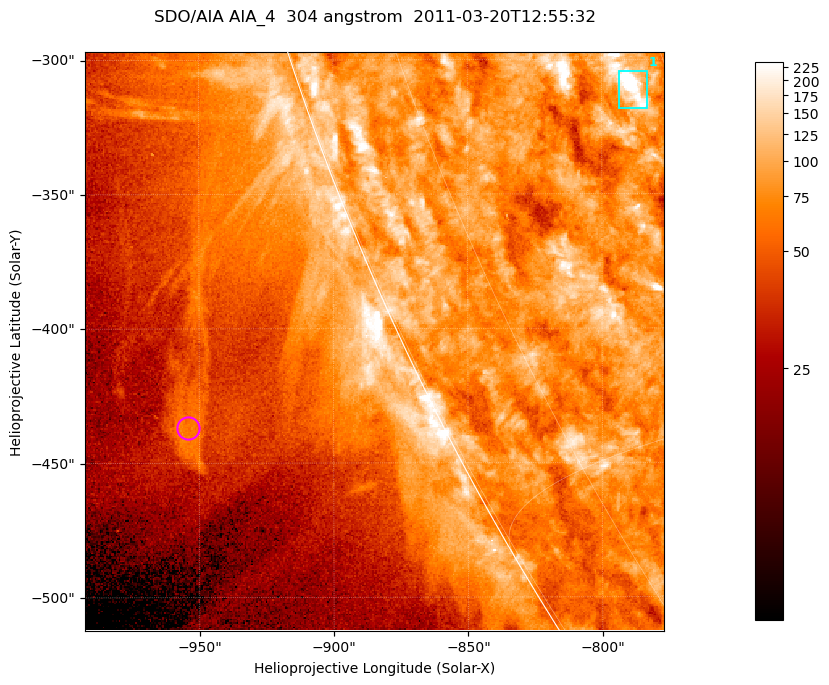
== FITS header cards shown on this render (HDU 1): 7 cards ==
TELESCOP= 'SDO/AIA '           / For AIA: SDO/AIA
INSTRUME= 'AIA_4   '           / For AIA: AIA_ATA1, AIA_ATA2, AIA_ATA3 or AIA_AT
WAVELNTH=                  304 / [angstrom] Wavelength
WAVEUNIT= 'angstrom'           / Wavelength unit: angstrom
DATE-OBS= '2011-03-20T12:55:32.127' / [ISO] Date when observation started; ISO 8
CTYPE1  = 'HPLN-TAN'           / CTYPE1; Typically HPLN
CTYPE2  = 'HPLT-TAN'           / CTYPE2; Typically HPLT

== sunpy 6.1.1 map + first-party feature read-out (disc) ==
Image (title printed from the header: SDO/AIA AIA_4  304 angstrom  2011-03-20T12:55:32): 359 x 359 px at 0.6 arcsec/px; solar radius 964 arcsec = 1606 px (partial field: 0.7% of the solar disc is inside the frame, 44% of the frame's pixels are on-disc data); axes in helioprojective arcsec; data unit not stated in the header (colour bar unlabelled)
Orientation: roll -0.132 deg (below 1 deg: not rotated)
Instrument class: DISC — disc imager (sunpy class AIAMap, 304 A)
Bright regions (active regions / flare kernels): reference = the on-disc median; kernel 3 px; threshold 5 sigma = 124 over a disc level ~79.2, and >= 1.15x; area >= 128 px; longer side >= 4 px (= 2.4 arcsec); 1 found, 1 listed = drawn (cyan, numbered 1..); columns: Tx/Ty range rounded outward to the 2 arcsec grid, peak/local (2 s.f.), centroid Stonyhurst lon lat
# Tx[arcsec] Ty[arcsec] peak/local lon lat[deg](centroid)
1 -794..-782 -318..-304 5.4 -62 -22
Off-limb structures (1.02-1.3 R_sun): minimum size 64 px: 4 found; the strongest spans PA ~115 deg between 1.08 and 1.1 R_sun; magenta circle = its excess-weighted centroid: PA ~115 deg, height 1.09 R_sun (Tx ~-954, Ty ~-436 arcsec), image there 1.9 x the reference